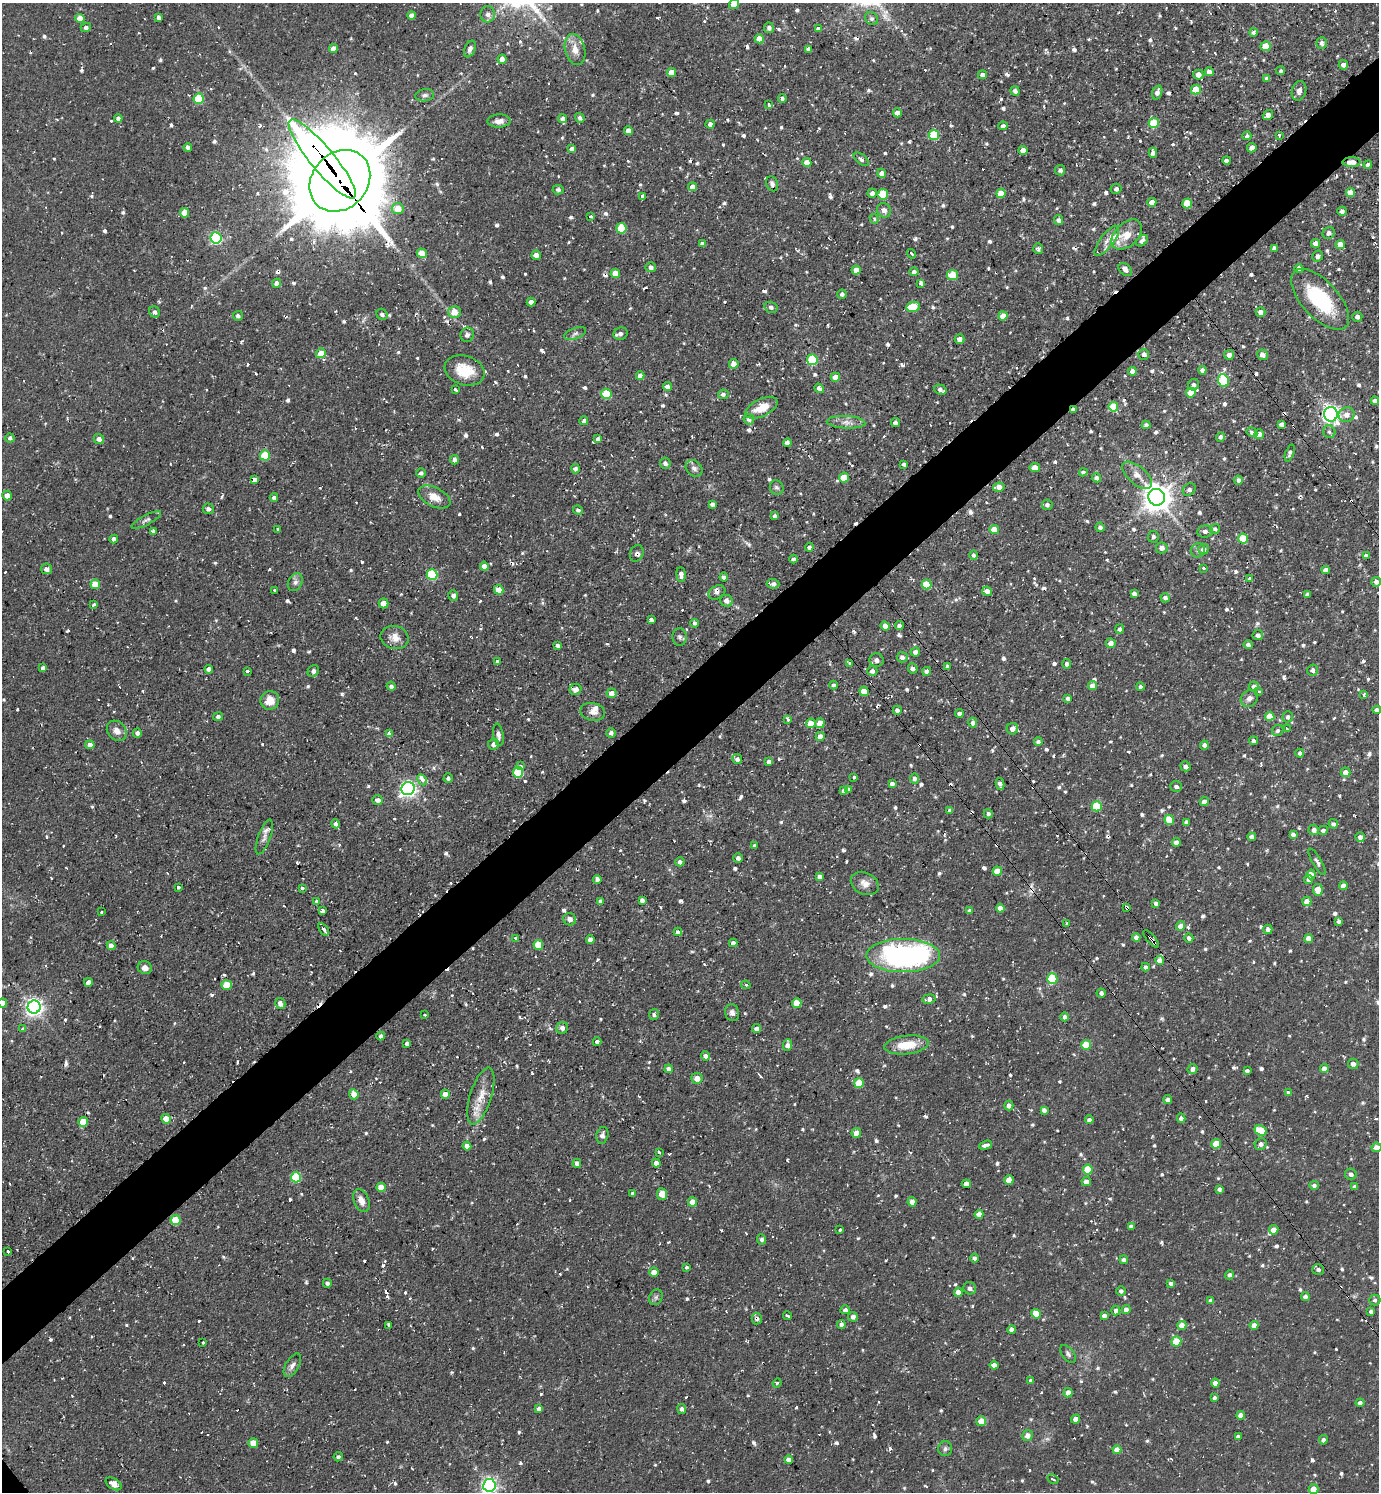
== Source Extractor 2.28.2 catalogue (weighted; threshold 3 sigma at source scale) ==
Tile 10 of 4 x 4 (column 2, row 3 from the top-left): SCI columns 1532-2908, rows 1491-2980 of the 5960 x 5963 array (HDU 1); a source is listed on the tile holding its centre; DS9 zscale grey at full resolution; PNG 1381 x 1494 px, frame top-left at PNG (2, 3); each listed source drawn as its Kron ellipse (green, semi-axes under 4 px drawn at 4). Shown black and unused: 5% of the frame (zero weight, under 2 of 3 exposures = <1% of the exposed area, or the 3 px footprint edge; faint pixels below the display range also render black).
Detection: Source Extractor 2.28.2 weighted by HDU 2 'WHT'; one run over the whole footprint, this tile lists its part. Background 0.0712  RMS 0.0071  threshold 0.0321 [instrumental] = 3 sigma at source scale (4.5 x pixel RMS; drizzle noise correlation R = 1.50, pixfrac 1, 0.05/0.05 arcsec/px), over >= 5 px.
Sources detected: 1018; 59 cosmic-ray / hot-pixel residue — neither listed nor drawn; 10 inside a brighter listed object's ellipse — not listed separately; of the other 949, all 500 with FLUX_AUTO >= 1.85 (the completeness limit of this list) listed and drawn (449 fainter detections not listed), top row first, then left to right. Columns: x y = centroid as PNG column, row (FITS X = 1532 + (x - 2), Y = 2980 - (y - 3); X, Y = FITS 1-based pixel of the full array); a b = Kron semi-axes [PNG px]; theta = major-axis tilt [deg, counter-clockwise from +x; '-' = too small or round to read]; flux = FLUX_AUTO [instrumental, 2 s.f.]
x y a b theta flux
734 4 5 4 - 9.4
488 14 8 7 - 3.3
411 15 4 4 - 3.4
159 17 4 3 - 2.3
80 18 4 4 - 10
871 18 7 6 - 2.2
86 27 5 4 - 1.9
769 28 5 5 - 2.6
818 29 4 3 - 2.4
1253 32 4 4 - 2
759 39 5 4 - 8.5
1322 43 6 5 - 2.5
1266 46 5 5 - 13
333 48 4 4 - 5.9
470 49 9 5 66 2.7
809 49 4 4 - 3.1
575 50 16 10 -76 7.7
502 59 5 4 - 5.4
1343 65 5 4 - 4.2
1281 71 4 4 - 1.9
671 72 4 4 - 10
1209 72 4 4 - 4
982 75 4 4 - 3.5
1198 75 5 5 - 5.9
1267 78 4 4 - 2.6
1196 90 5 5 - 14
1015 91 5 4 - 2.2
1299 91 10 7 75 3.8
1157 92 7 5 71 2.8
425 95 9 6 10 2.3
782 98 4 4 - 2.4
199 99 5 5 - 35
769 105 4 3 - 3.1
897 113 4 4 - 7.1
1268 115 5 4 - 6
118 118 4 4 - 2.4
580 118 5 4 - 2.7
563 119 4 4 - 4
499 121 11 6 2 4.8
1154 123 5 5 - 34
710 124 4 4 - 3.4
1003 126 5 4 - 2.7
628 130 4 4 - 4.3
934 135 5 5 - 36
1279 135 3 3 - 1.9
1247 136 4 4 - 2.5
188 147 4 3 - 2.1
1252 148 5 4 - 3.3
572 149 4 4 - 3.8
1023 150 4 4 - 6.4
1153 153 5 4 - 2.8
322 159 50 12 -50 350
861 159 9 5 -42 2.2
1227 160 4 3 - 2.6
807 162 4 4 - 9
1351 162 9 5 1 6.8
1368 165 4 4 - 2.4
1060 170 5 5 - 2.1
882 173 4 4 - 5.2
340 181 33 27 48 9600
772 184 8 5 -69 2.3
693 187 4 4 - 6
1116 189 5 5 - 1.9
558 190 5 4 - 2.2
1350 192 4 4 - 8
872 193 4 4 - 3.5
1001 193 5 4 - 12
883 194 5 5 - 30
642 196 4 3 - 4.3
1152 202 4 4 - 5.8
1187 203 5 5 - 19
398 209 6 5 - 13
884 210 7 6 - 4.2
1342 211 4 4 - 2.7
184 213 5 4 - 13
590 217 3 3 - 2
874 219 5 4 - 2.1
1059 220 5 4 - 2.6
621 228 5 5 - 29
1329 233 6 5 - 3
1127 235 18 11 44 11
216 238 6 5 - 99
1107 241 18 6 52 5.2
1142 241 6 4 43 2.6
1316 243 4 4 - 7.2
702 244 4 4 - 2.4
1340 245 4 4 - 9.9
1274 248 4 4 - 2.5
1038 249 5 5 - 2
422 253 5 4 - 12
911 254 5 3 - 2.1
536 255 5 4 - 3.9
1318 256 6 5 - 2.2
651 267 5 5 - 2.9
1125 269 7 5 -41 4.4
1299 269 4 4 - 6.5
856 270 4 4 - 6.9
914 272 4 4 - 2.4
615 273 4 4 - 9.7
953 275 5 5 - 19
277 283 4 4 - 4.1
921 283 4 3 - 2.3
842 294 5 4 - 2
1320 299 38 18 -47 53
531 302 4 4 - 5.2
771 307 6 5 - 2.5
913 307 7 5 11 20
154 312 6 5 - 2.5
454 312 6 6 - 9.8
1260 312 5 4 - 3.8
382 314 6 5 - 2.4
238 316 5 4 - 2.4
1003 316 4 4 - 7.7
1357 317 5 5 - 2.5
575 334 11 5 20 2.5
621 334 7 6 - 3.1
467 335 7 6 - 2.8
960 339 5 4 - 4
321 353 5 5 - 9.8
1144 354 5 5 - 2.4
1229 355 5 5 - 4.3
1262 355 5 5 - 4.6
812 360 5 5 - 41
734 364 5 5 - 6.2
464 370 20 14 -17 20
1202 370 4 4 - 3.1
1132 371 4 4 - 5.2
640 376 4 4 - 5.6
835 377 4 4 - 6.5
1223 380 6 5 - 46
1194 385 6 5 - 2.8
667 387 4 4 - 3.1
819 388 5 4 - 2.4
940 389 6 5 - 3.6
456 390 4 3 - 2.6
1191 393 5 5 - 14
606 394 5 5 - 29
723 394 5 4 - 2.3
1375 401 4 4 - 2.4
1113 407 5 5 - 27
762 408 17 8 26 13
1073 409 4 3 - 2.2
1331 414 7 7 - 300
1347 415 8 7 - 4.8
749 419 5 5 - 2.7
584 421 4 4 - 2.5
846 422 19 6 -3 5.6
895 423 4 4 - 3
1281 424 4 4 - 2
1146 425 4 4 - 2.4
1252 432 5 4 - 2.5
1329 432 6 6 - 1.9
1259 434 5 5 - 5.1
1221 437 5 4 - 2.2
10 438 4 4 - 2.2
99 439 5 5 - 3.9
598 439 4 4 - 2.3
787 443 4 4 - 2.8
1290 453 9 4 70 2.3
265 455 5 5 - 30
454 460 4 4 - 3.5
665 463 5 5 - 2.7
904 464 4 3 - 2
694 468 9 7 -43 2.9
1035 468 5 4 - 9.4
576 469 4 4 - 2.4
1083 472 4 4 - 2
421 473 5 4 - 1.9
1137 475 18 9 -42 7.6
844 478 5 5 - 20
1096 478 5 4 - 2.7
254 480 4 4 - 28
1238 480 4 4 - 2.6
999 487 6 4 9 6.4
777 488 7 6 - 2.2
1189 489 7 5 44 2.5
7 495 5 5 - 6.4
274 497 4 4 - 2.3
434 497 17 9 -26 8.6
1157 497 8 8 - 1000
712 504 4 4 - 2.2
1047 505 5 5 - 2.7
208 509 5 5 - 2.6
578 510 5 4 - 2.1
775 516 4 4 - 2.1
146 520 16 5 28 2.8
1100 527 4 4 - 2.4
278 529 3 3 - 6.3
1215 529 5 5 - 1.8
994 530 5 4 - 16
153 531 4 3 - 3.6
1205 531 8 6 4 3
1153 537 6 5 - 2
1243 538 5 5 - 24
114 539 4 4 - 3.3
809 547 4 4 - 2.2
1162 548 5 5 - 3.9
1203 549 5 5 - 3.6
1198 550 7 6 - 2.1
637 553 8 6 71 2.4
974 555 5 4 - 2.4
1366 556 4 4 - 2.8
794 559 4 4 - 2.1
484 566 4 4 - 5.3
1204 568 3 3 - 4.2
47 569 5 5 - 2.8
1326 570 4 4 - 5.9
681 574 7 4 -85 4.3
432 575 5 5 - 51
724 577 4 4 - 2.5
1250 579 4 4 - 8.3
295 582 9 7 61 2.7
1376 582 5 4 - 3.5
95 584 5 4 - 15
773 584 6 4 -4 2.6
926 585 5 4 - 22
274 590 3 3 - 3.6
499 590 5 4 - 10
987 591 5 4 - 4.4
717 592 9 6 30 2.7
1134 594 4 4 - 3.1
1308 594 4 4 - 2.1
453 595 5 5 - 2.8
1165 598 4 4 - 2.4
726 601 6 6 - 3.1
383 603 5 5 - 6.1
93 605 4 3 - 2
651 620 4 4 - 3.2
695 623 4 4 - 2
899 625 4 4 - 2.5
885 626 4 4 - 6.8
1120 629 5 4 - 2
1258 635 5 5 - 2.6
395 637 14 11 -13 7.1
680 637 8 7 - 2.2
1111 643 5 5 - 4.8
558 645 4 4 - 2.1
1248 645 4 4 - 2.1
915 652 4 4 - 2.9
902 657 5 5 - 2.8
876 660 7 6 - 3.4
497 662 4 4 - 2.2
850 663 4 3 - 7.1
1067 664 5 4 - 2.9
948 666 4 3 - 1.9
43 668 4 4 - 2.1
913 668 5 4 - 2.8
209 669 4 4 - 3.9
1312 670 6 5 - 2.4
248 671 3 3 - 2.1
313 671 6 5 - 2.1
872 671 5 5 - 3.3
927 671 4 4 - 3.1
834 685 4 4 - 2
391 686 4 4 - 2.6
1092 686 4 4 - 5.7
1254 686 5 5 - 2.9
1140 687 4 4 - 2
576 689 6 5 - 3.5
864 691 4 4 - 13
1259 692 3 3 - 1.9
612 693 5 5 - 5.8
1363 695 4 3 - 2.9
1068 698 4 4 - 2.5
1249 698 9 7 46 3.6
270 700 9 9 - 10
897 710 4 4 - 2.8
1377 710 4 4 - 3.3
593 712 12 9 -12 4.7
959 713 4 4 - 2.4
218 716 5 4 - 2.4
1270 716 4 4 - 10
1288 717 5 5 - 2.2
788 720 4 3 - 2
811 723 5 4 - 9.6
820 723 5 4 - 6.6
973 723 5 4 - 3.3
1012 729 6 5 - 4.3
1287 729 4 3 - 2.5
117 731 11 9 -48 5.4
1278 731 6 5 - 1.9
137 733 4 4 - 2.4
611 733 5 4 - 2.4
389 734 4 3 - 27
498 735 11 5 -81 3.2
820 736 4 4 - 5.3
1253 741 4 4 - 2.5
1038 742 4 4 - 2.8
494 744 5 5 - 3.5
90 745 4 4 - 5.7
1204 745 4 4 - 3.2
1300 753 4 4 - 2.1
737 759 5 5 - 2.9
769 762 4 4 - 3.2
521 766 3 3 - 2.8
1186 766 5 5 - 2.3
518 772 5 5 - 41
1346 772 5 5 - 6.4
854 777 3 3 - 2.7
448 778 5 4 - 2.1
915 778 5 4 - 2.6
422 780 6 4 -61 7.4
892 783 4 4 - 3
1000 784 6 4 -80 2.7
1176 787 6 5 - 2
408 789 7 6 - 260
848 789 3 3 - 2
844 791 4 4 - 3.3
378 800 5 5 - 3.4
1204 801 5 4 - 4
1097 806 5 5 - 31
950 810 4 4 - 2.6
988 814 4 4 - 2.1
1169 820 5 4 - 16
1186 822 4 4 - 1.9
335 824 5 4 - 2.1
1333 824 5 4 - 2
1314 830 5 5 - 3.1
1323 830 5 4 - 1.9
1293 834 4 4 - 2.9
264 837 18 6 70 3.7
1252 837 4 4 - 3.9
1360 837 4 4 - 3.4
1176 842 4 4 - 4.3
755 846 4 4 - 2.7
738 858 4 4 - 2.2
680 862 4 4 - 2.4
1317 862 15 4 -60 2.5
997 871 4 4 - 12
1311 874 5 4 - 4.3
820 877 4 4 - 2.8
597 879 4 4 - 3.5
1309 879 4 4 - 4
865 883 15 11 -28 6.1
1343 886 4 4 - 5.6
178 888 3 3 - 2.1
302 888 3 3 - 9.6
1318 890 6 5 - 11
642 900 4 4 - 2.8
601 901 4 3 - 2.5
1307 901 5 4 - 6.5
316 902 3 3 - 6.4
1156 903 4 4 - 2.5
1000 908 4 4 - 4.6
1127 908 3 3 - 14
970 910 4 4 - 2.2
323 911 4 3 - 7
101 912 3 3 - 2
570 919 6 6 - 3.9
1339 921 4 4 - 2.4
1067 923 3 3 - 2.3
1181 926 4 4 - 6.5
324 929 7 3 -54 3.8
1268 929 5 4 - 2.8
678 932 4 4 - 2.5
1136 937 4 4 - 3.1
516 938 3 3 - 3
1189 938 5 4 - 2.3
590 939 4 4 - 3.7
1151 939 10 3 -50 7.2
1309 939 4 4 - 9.8
733 943 4 4 - 3
538 945 5 5 - 15
111 946 4 4 - 5.4
903 955 37 16 0 190
1160 961 4 4 - 8.7
1145 967 4 4 - 2.5
145 968 7 6 - 4.7
1052 979 5 5 - 37
88 982 4 4 - 4.5
227 985 5 5 - 19
746 985 5 4 - 1.8
1101 993 4 4 - 2
929 999 6 5 - 4
3 1003 4 4 - 5.4
280 1003 6 5 - 4.9
797 1003 5 4 - 10
34 1007 6 6 - 340
732 1013 8 7 - 2.9
654 1014 5 5 - 2
424 1015 3 3 - 1.9
1065 1017 4 4 - 2.7
562 1028 6 5 - 3.1
22 1029 3 3 - 2.6
757 1029 4 4 - 2.9
381 1036 4 4 - 2.3
597 1042 4 4 - 2.8
407 1043 4 4 - 2.3
787 1045 6 4 87 3.4
906 1045 22 9 6 18
1086 1045 5 4 - 18
705 1056 4 4 - 2.6
1353 1064 5 5 - 3.7
1324 1068 4 4 - 4.7
669 1069 4 4 - 4.4
1192 1069 5 5 - 3.1
1247 1071 4 4 - 2.4
697 1078 5 5 - 6
859 1083 5 5 - 20
1289 1093 4 3 - 4.8
354 1094 5 4 - 6.2
445 1094 4 4 - 7.9
481 1096 29 10 73 14
1168 1099 4 4 - 3.4
1009 1106 5 4 - 3.4
1044 1110 4 4 - 2.6
1181 1118 5 4 - 3.2
166 1119 5 4 - 8.3
1089 1120 4 4 - 2.7
83 1122 5 4 - 13
1261 1130 6 5 - 17
856 1133 5 4 - 4.8
602 1135 8 6 77 2.8
1216 1144 5 5 - 13
1261 1144 6 5 - 3
986 1145 7 3 17 2.4
467 1146 4 4 - 4.3
1376 1147 5 4 - 5.3
659 1152 4 3 - 1.9
577 1163 4 4 - 2.7
656 1163 4 4 - 4.3
1088 1170 5 5 - 24
1351 1174 6 5 - 2.5
296 1177 5 5 - 42
1009 1180 5 4 - 12
1086 1182 5 4 - 5.8
966 1184 4 4 - 3.9
1314 1185 4 4 - 2.5
381 1187 5 4 - 8.6
1354 1187 4 4 - 2
1219 1189 4 4 - 2.3
633 1193 4 3 - 2.3
662 1194 6 5 - 22
361 1201 12 7 -66 6.2
692 1202 5 4 - 9.3
912 1202 5 4 - 4.2
979 1214 4 4 - 4.9
176 1220 5 5 - 24
1131 1226 4 4 - 2.7
840 1230 3 3 - 1.9
1274 1230 5 4 - 8.8
762 1239 5 4 - 2.1
8 1251 3 3 - 2.9
975 1258 4 4 - 2.6
1124 1260 4 4 - 2.2
686 1267 3 3 - 3.5
1318 1270 6 5 - 2.2
654 1272 5 4 - 4.7
1229 1275 4 4 - 2.2
327 1283 4 4 - 2
1171 1283 4 3 - 2.1
970 1288 6 6 - 2.6
1121 1291 4 4 - 2.3
958 1292 4 4 - 5.1
1305 1296 4 4 - 2.7
656 1297 8 6 63 2
1211 1300 4 4 - 2.4
1375 1300 5 5 - 2.2
1126 1309 4 4 - 3.3
845 1310 4 4 - 2.5
1116 1311 5 4 - 3
1371 1312 4 3 - 2.1
1036 1314 5 4 - 13
788 1316 4 3 - 2
1104 1316 4 4 - 2.9
853 1317 5 4 - 2.9
757 1319 6 5 - 2.5
841 1324 4 4 - 2.6
389 1325 4 3 - 9.3
1182 1325 4 4 - 8.1
1254 1325 4 4 - 5.5
1012 1329 4 4 - 3.4
1176 1342 5 5 - 23
203 1343 3 3 - 6.1
1068 1354 10 6 -52 2.1
292 1365 13 6 60 3.6
994 1365 4 4 - 4.2
1031 1381 4 3 - 2.2
777 1383 4 3 - 4.3
1215 1383 4 4 - 4.1
1068 1393 4 4 - 6.6
1214 1398 4 4 - 1.9
1360 1403 4 4 - 2.5
539 1409 4 4 - 3
682 1409 5 4 - 2.3
1241 1415 4 4 - 5.3
1075 1419 4 4 - 4.2
981 1421 5 5 - 9.4
1028 1435 5 5 - 4.6
1238 1437 4 4 - 2.5
1323 1440 5 4 - 2.3
253 1443 5 5 - 9.5
945 1449 7 7 - 2.1
1117 1450 4 4 - 6.9
338 1457 5 4 - 1.9
789 1460 4 4 - 5.1
1053 1479 6 3 -28 2.3
114 1484 9 5 -31 4.8
489 1485 6 6 - 230
1313 1489 5 4 - 8.6
Overlapping masked pixels (flux is a lower limit): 9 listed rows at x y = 322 159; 1351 162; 340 181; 953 275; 1073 409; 1127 908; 1151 939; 407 1043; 757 1319
Isophote crosses this tile's border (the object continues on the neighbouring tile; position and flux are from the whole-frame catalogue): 6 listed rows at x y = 734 4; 1376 582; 1377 710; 3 1003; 1376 1147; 489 1485